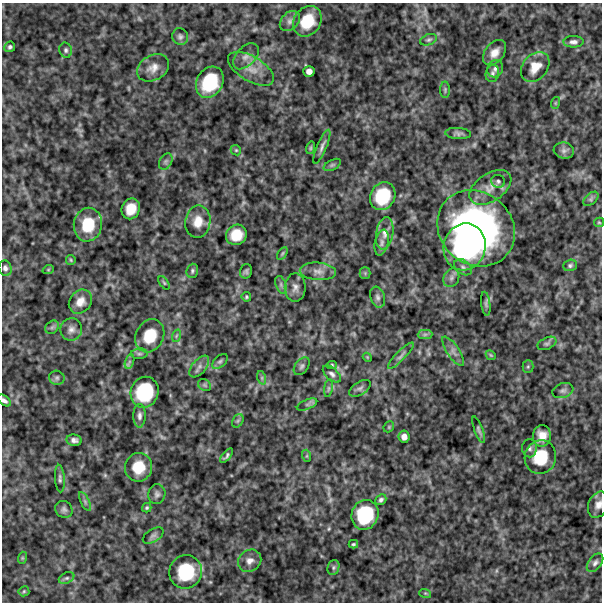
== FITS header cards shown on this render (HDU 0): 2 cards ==
NAXIS1  =                  600
NAXIS2  =                  600

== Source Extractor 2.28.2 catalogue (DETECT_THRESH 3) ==
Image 600 x 600 px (HDU 0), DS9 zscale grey, 1 PNG px = 1 image px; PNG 604 x 604 px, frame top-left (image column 1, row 600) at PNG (2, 3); each listed source drawn as its Kron ellipse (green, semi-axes under 4 px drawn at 4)
Background 534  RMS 120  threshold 372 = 3 sigma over >= 5 px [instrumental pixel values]
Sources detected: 113; all 113 listed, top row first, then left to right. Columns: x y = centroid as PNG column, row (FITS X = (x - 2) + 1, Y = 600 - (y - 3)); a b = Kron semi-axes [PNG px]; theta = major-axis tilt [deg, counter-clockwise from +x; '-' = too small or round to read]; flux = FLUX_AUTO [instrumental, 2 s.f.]
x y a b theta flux
290 21 11 8 45 4.5e+04
307 21 16 13 56 2.4e+05
180 37 8 7 - 2.6e+04
428 40 9 5 18 1.9e+04
573 42 10 5 0 3.1e+04
10 47 6 5 - 1.6e+04
66 50 7 6 - 2.1e+04
495 53 14 9 51 7.5e+04
246 56 15 9 46 5.4e+04
535 67 17 12 50 1.3e+05
153 68 17 12 30 8.3e+04
251 69 26 12 -31 1.3e+05
495 69 9 7 62 3.0e+04
309 71 5 5 - 4.0e+04
492 73 8 6 75 2.5e+04
210 82 16 13 60 3.9e+05
445 90 8 5 90 1.5e+04
555 103 6 4 71 9.1e+03
458 133 13 5 -5 2.7e+04
322 147 18 4 67 3.6e+04
310 148 6 4 74 1.1e+04
236 150 5 4 - 1.1e+04
564 151 10 8 -9 3.5e+04
166 161 9 6 60 2.4e+04
332 165 9 5 27 1.9e+04
498 181 7 6 - 1.7e+04
490 187 23 14 34 1.1e+05
383 196 14 12 61 3.3e+05
591 199 9 5 42 1.9e+04
131 209 11 9 68 1.2e+05
198 222 16 12 81 1.1e+05
599 222 5 4 - 9.9e+03
88 225 17 14 80 2.5e+05
476 228 41 36 -41 2.9e+06
385 233 16 8 80 6.9e+04
236 235 11 10 - 1.6e+05
382 243 13 6 77 4.1e+04
465 247 24 21 73 9.4e+05
282 254 7 4 59 1.3e+04
71 260 5 4 - 1.0e+04
570 265 7 5 18 1.7e+04
463 267 10 7 -39 3.1e+04
5 268 8 6 -75 2.9e+04
48 270 6 3 19 8.6e+03
192 271 7 5 70 1.6e+04
246 271 7 6 - 1.8e+04
318 271 18 9 -4 6.9e+04
365 273 5 5 - 1.4e+04
451 278 9 7 66 3.5e+04
164 283 7 4 -54 1.1e+04
281 285 9 5 -73 2.3e+04
295 287 14 10 89 5.2e+04
246 297 5 4 - 1.2e+04
378 297 11 7 -71 3.2e+04
80 302 13 10 51 8.0e+04
486 304 12 4 -83 2.1e+04
52 327 7 6 - 2.0e+04
71 329 11 11 - 5.0e+04
425 334 7 4 1 2.1e+04
150 336 17 14 63 2.2e+05
176 336 6 4 71 1.3e+04
547 343 10 6 25 2.3e+04
453 351 17 6 -56 4.6e+04
139 354 8 5 5 1.9e+04
491 355 5 4 - 9.4e+03
401 356 18 4 46 3.2e+04
367 357 4 3 - 7.0e+03
220 361 9 5 42 2.0e+04
129 362 8 4 72 2.0e+04
332 365 5 4 - 1.1e+04
199 366 13 7 50 4.0e+04
302 366 10 6 53 2.4e+04
528 367 6 5 - 1.3e+04
332 374 11 6 -43 3.0e+04
57 378 8 7 - 2.2e+04
262 378 7 4 -72 1.7e+04
205 385 7 5 -36 1.4e+04
328 388 9 4 82 1.9e+04
360 388 12 6 33 2.7e+04
563 391 11 7 18 3.1e+04
145 392 15 14 - 4.5e+05
4 400 7 4 -38 2.6e+04
307 404 11 5 22 2.1e+04
139 416 12 6 90 3.5e+04
238 421 7 5 58 1.7e+04
389 427 6 5 - 1.0e+04
479 430 14 4 -69 2.1e+04
542 436 10 9 - 9.1e+04
404 437 6 5 - 4.3e+04
74 440 8 5 -9 2.9e+04
529 448 9 7 -87 2.6e+04
227 456 9 4 51 1.8e+04
307 456 6 4 -72 1.0e+04
540 457 17 15 70 2.8e+05
138 467 14 13 - 1.9e+05
60 479 14 5 -86 2.5e+04
157 494 10 8 80 3.0e+04
381 500 6 5 - 2.1e+04
85 502 10 4 -64 2.1e+04
598 505 14 9 66 6.0e+04
147 508 5 4 - 1.3e+04
64 509 9 8 - 2.7e+04
365 515 15 13 67 4.3e+05
153 536 11 6 31 2.4e+04
353 544 5 3 - 1.2e+04
22 558 6 4 72 9.5e+03
250 561 12 10 38 5.7e+04
595 563 10 6 52 2.9e+04
333 568 7 5 73 1.7e+04
186 572 17 16 - 3.9e+05
67 578 8 5 26 2.1e+04
24 591 5 5 - 1.1e+04
425 593 6 4 -17 8.7e+03
At the frame edge (FLAGS 8, measured only in part): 2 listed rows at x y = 4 400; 598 505